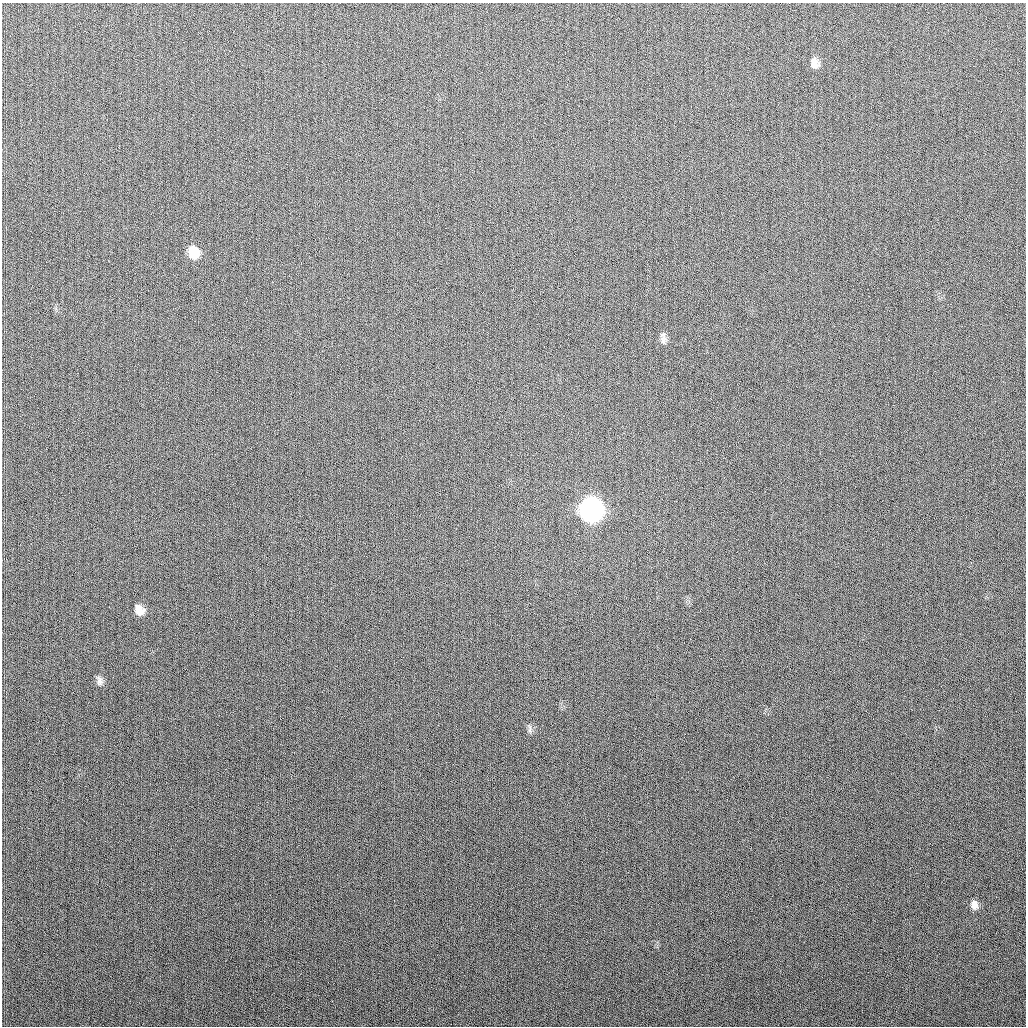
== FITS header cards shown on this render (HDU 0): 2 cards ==
NAXIS1  =                 1024
NAXIS2  =                 1024

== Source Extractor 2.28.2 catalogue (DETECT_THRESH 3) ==
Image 1024 x 1024 px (HDU 0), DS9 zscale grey, 1 PNG px = 1 image px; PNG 1028 x 1028 px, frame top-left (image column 1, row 1024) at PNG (2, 3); no overlay
Background 267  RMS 10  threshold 31.4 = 3 sigma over >= 5 px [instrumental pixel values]
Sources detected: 8; all 8 listed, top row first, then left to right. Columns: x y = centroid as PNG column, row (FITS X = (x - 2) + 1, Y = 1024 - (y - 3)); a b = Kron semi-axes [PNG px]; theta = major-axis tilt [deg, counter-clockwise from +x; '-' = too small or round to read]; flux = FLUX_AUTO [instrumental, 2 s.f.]
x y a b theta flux
814 63 13 9 -79 5000
193 252 13 10 -73 14000
663 340 12 8 -89 3300
591 510 13 12 - 490000
139 610 12 10 -58 7200
100 681 13 7 -81 3400
530 729 14 4 -87 2000
974 905 10 8 -75 4600